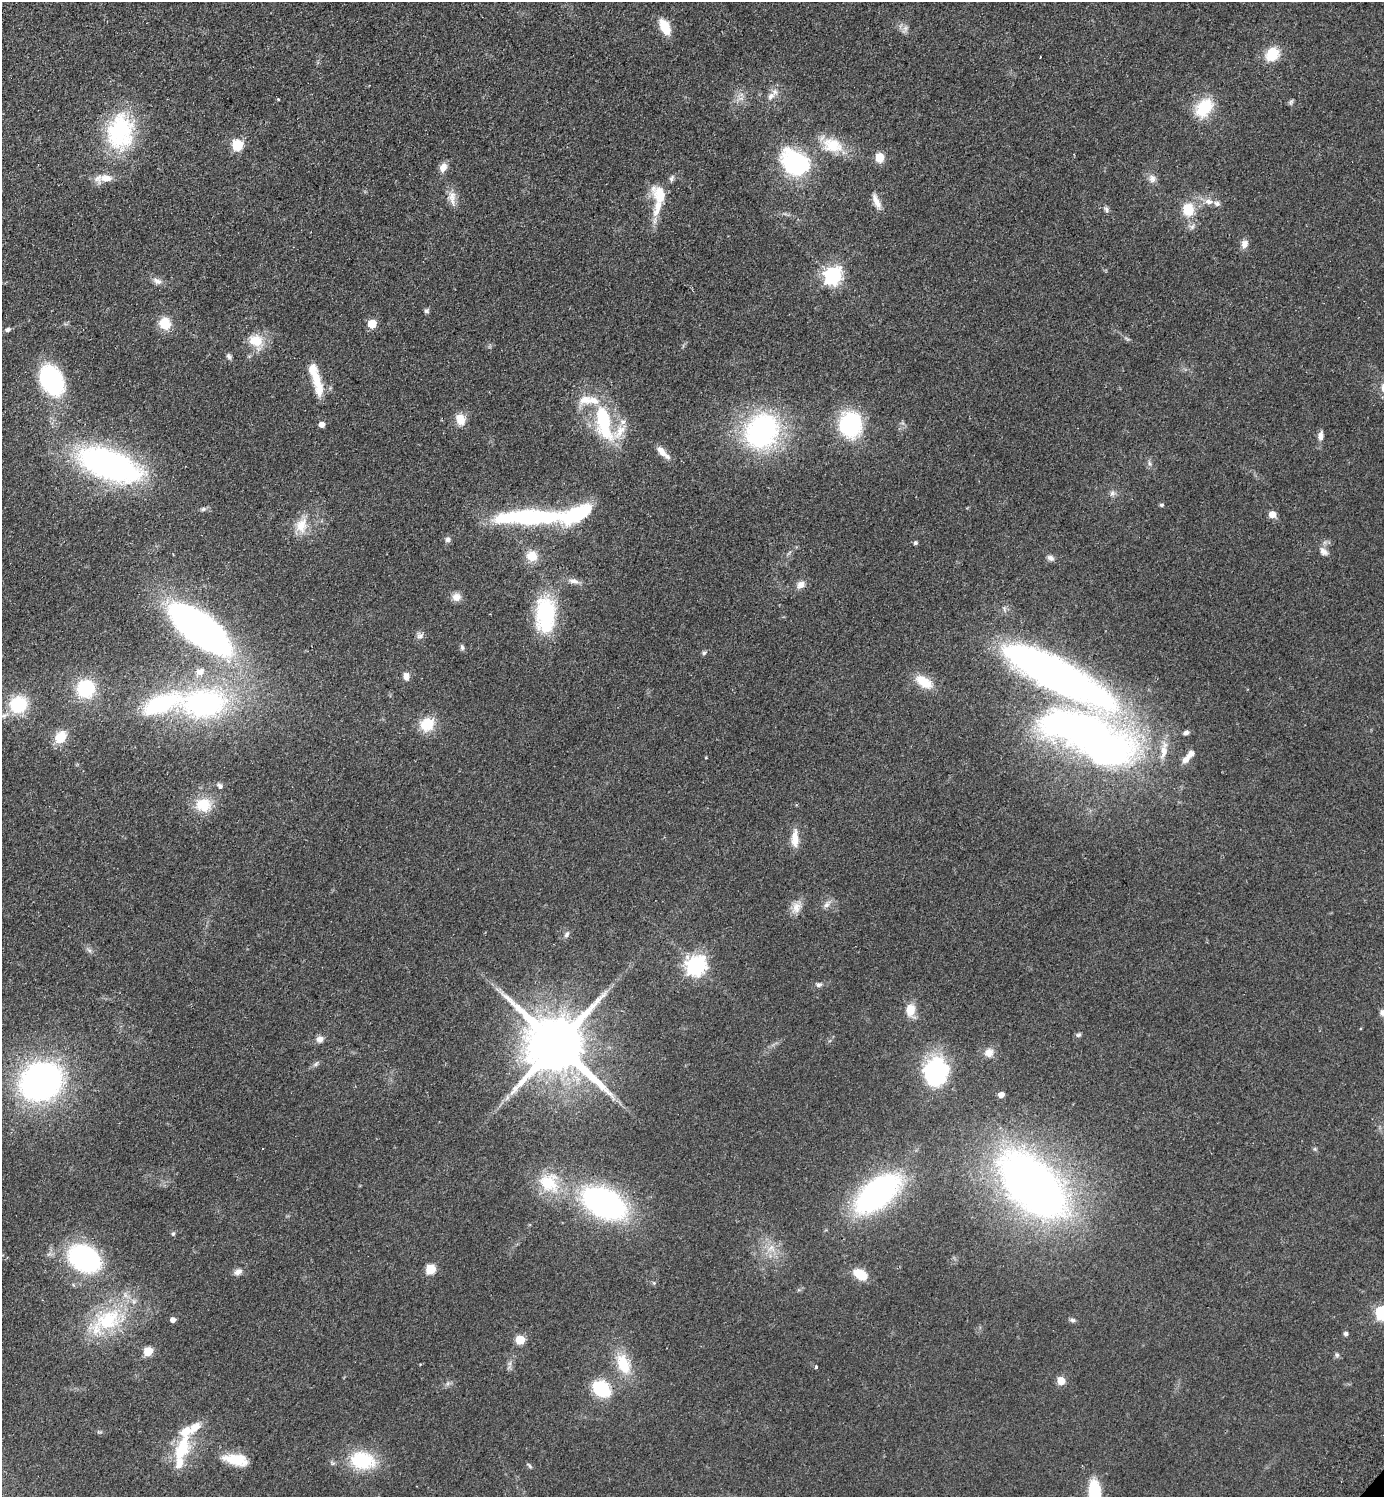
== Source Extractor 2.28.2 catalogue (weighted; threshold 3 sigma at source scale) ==
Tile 11 of 4 x 4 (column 3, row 3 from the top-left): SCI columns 3106-4487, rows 1537-3031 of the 6070 x 6064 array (HDU 1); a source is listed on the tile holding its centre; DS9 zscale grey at full resolution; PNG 1386 x 1499 px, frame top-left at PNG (2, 2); no overlay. Shown black and unused: <1% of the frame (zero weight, under 2 of 3 exposures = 3% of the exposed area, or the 3 px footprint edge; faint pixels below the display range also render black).
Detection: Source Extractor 2.28.2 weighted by HDU 2 'WHT'; one run over the whole footprint, this tile lists its part. Background 0.0826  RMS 0.0081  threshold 0.0362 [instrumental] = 3 sigma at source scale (4.5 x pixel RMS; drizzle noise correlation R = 1.50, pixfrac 1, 0.05/0.05 arcsec/px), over >= 5 px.
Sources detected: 143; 2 inside a brighter object's white glare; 1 cosmic-ray / hot-pixel residue — not listed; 16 inside a brighter listed object's ellipse — not listed separately; the other 124 listed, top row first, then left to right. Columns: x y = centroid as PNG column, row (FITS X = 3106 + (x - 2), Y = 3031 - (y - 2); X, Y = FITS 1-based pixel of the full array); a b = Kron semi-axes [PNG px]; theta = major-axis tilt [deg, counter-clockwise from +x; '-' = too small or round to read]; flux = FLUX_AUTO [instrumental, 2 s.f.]
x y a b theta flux
665 27 15 9 -63 19
905 29 12 5 62 2.9
1272 54 19 15 50 16
771 96 13 8 47 5.3
741 98 8 5 0 2.6
278 99 3 3 - 0.89
1291 102 10 4 66 1.3
1204 108 26 18 52 27
120 131 44 32 85 79
237 145 6 6 - 63
832 145 30 19 -14 23
879 158 5 5 - 28
795 163 24 18 -37 110
443 167 10 7 63 6.8
106 178 20 10 9 10
671 178 10 5 69 2
1152 179 10 9 - 4.3
452 195 14 11 -71 7.2
660 195 24 15 -55 18
876 201 21 7 -67 6.5
1209 202 12 8 -12 5.8
1106 209 8 5 -79 2.1
1188 209 14 12 -86 19
1192 227 9 5 54 2.5
1244 244 10 8 69 4.8
832 276 7 7 - 300
157 281 13 8 -25 4.1
427 311 6 5 - 1.7
165 323 13 12 - 15
372 324 5 5 - 22
7 330 7 5 14 2.1
256 340 20 15 -22 17
229 356 8 6 -69 2
313 370 15 11 -85 9.7
52 381 29 18 -65 99
319 388 21 13 90 12
460 419 15 12 -66 9.5
604 423 52 19 -77 60
850 424 23 20 -88 76
322 425 5 5 - 5.1
762 431 34 28 55 160
1320 436 11 7 86 4.2
661 451 14 8 -51 6.2
109 465 52 23 -20 280
1112 493 9 7 54 2.7
1161 505 5 4 - 1.4
203 509 7 5 22 1.8
1272 514 5 5 - 9.8
529 517 65 13 1 130
301 525 22 16 72 15
448 539 8 7 - 2.4
915 543 4 4 - 1.7
1323 551 13 9 -43 4.4
532 556 13 11 -20 13
1050 558 10 7 -33 2.9
574 581 16 7 -12 4.7
801 585 12 9 41 5
456 597 11 10 - 5.6
545 614 43 23 90 65
200 629 52 20 -37 440
420 635 10 8 10 3
462 647 8 5 -81 1.7
704 653 6 5 - 1.7
1056 675 118 28 -29 550
406 676 10 8 -79 4.1
924 682 21 11 -34 18
86 689 19 19 - 37
204 703 52 32 3 160
18 704 17 16 - 44
427 724 16 14 37 21
1186 733 7 5 13 2.2
1089 736 120 46 -24 440
60 737 15 11 50 15
220 786 10 6 -44 2.6
203 805 22 19 -8 21
795 838 24 9 89 10
827 904 12 7 49 3.8
796 908 17 12 70 8
567 934 10 5 59 2.5
89 950 8 5 -44 2.1
696 965 8 7 - 410
819 985 8 6 16 2.1
911 1010 17 11 -85 11
1383 1013 8 8 - 3.7
1078 1035 7 5 30 1.6
320 1039 10 8 16 4
557 1045 18 15 -41 7200
989 1053 11 10 - 6.5
316 1064 10 4 45 2
935 1074 33 24 -85 74
41 1081 34 28 26 300
1001 1095 5 4 - 6.1
507 1098 9 5 66 2.5
1315 1149 6 4 -45 1.1
549 1183 29 25 -44 30
1032 1184 77 42 -45 520
877 1193 36 18 40 270
604 1203 37 22 -28 210
173 1234 6 5 - 1.3
771 1248 12 10 -37 8.3
84 1258 25 18 -31 150
430 1269 5 5 - 43
238 1272 12 8 25 4.1
860 1274 18 11 -31 14
654 1283 5 4 - 1
1382 1313 6 6 - 130
108 1320 45 28 28 59
173 1320 5 4 - 3.9
1072 1320 8 5 -2 1.8
1345 1334 5 5 - 1.8
520 1340 5 5 - 34
148 1351 6 5 - 29
1337 1355 7 6 - 1.6
510 1363 7 4 72 1.9
623 1364 25 14 -66 27
816 1367 3 3 - 1.7
1061 1381 5 5 - 21
601 1389 19 14 -35 37
99 1432 9 3 -10 1.1
183 1447 26 19 79 29
236 1460 30 13 -11 19
362 1460 31 21 -12 42
529 1466 9 4 -44 1.4
1094 1492 21 10 -82 38
Isophote crosses this tile's border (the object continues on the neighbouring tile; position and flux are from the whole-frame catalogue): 3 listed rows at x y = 1383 1013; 1382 1313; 1094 1492